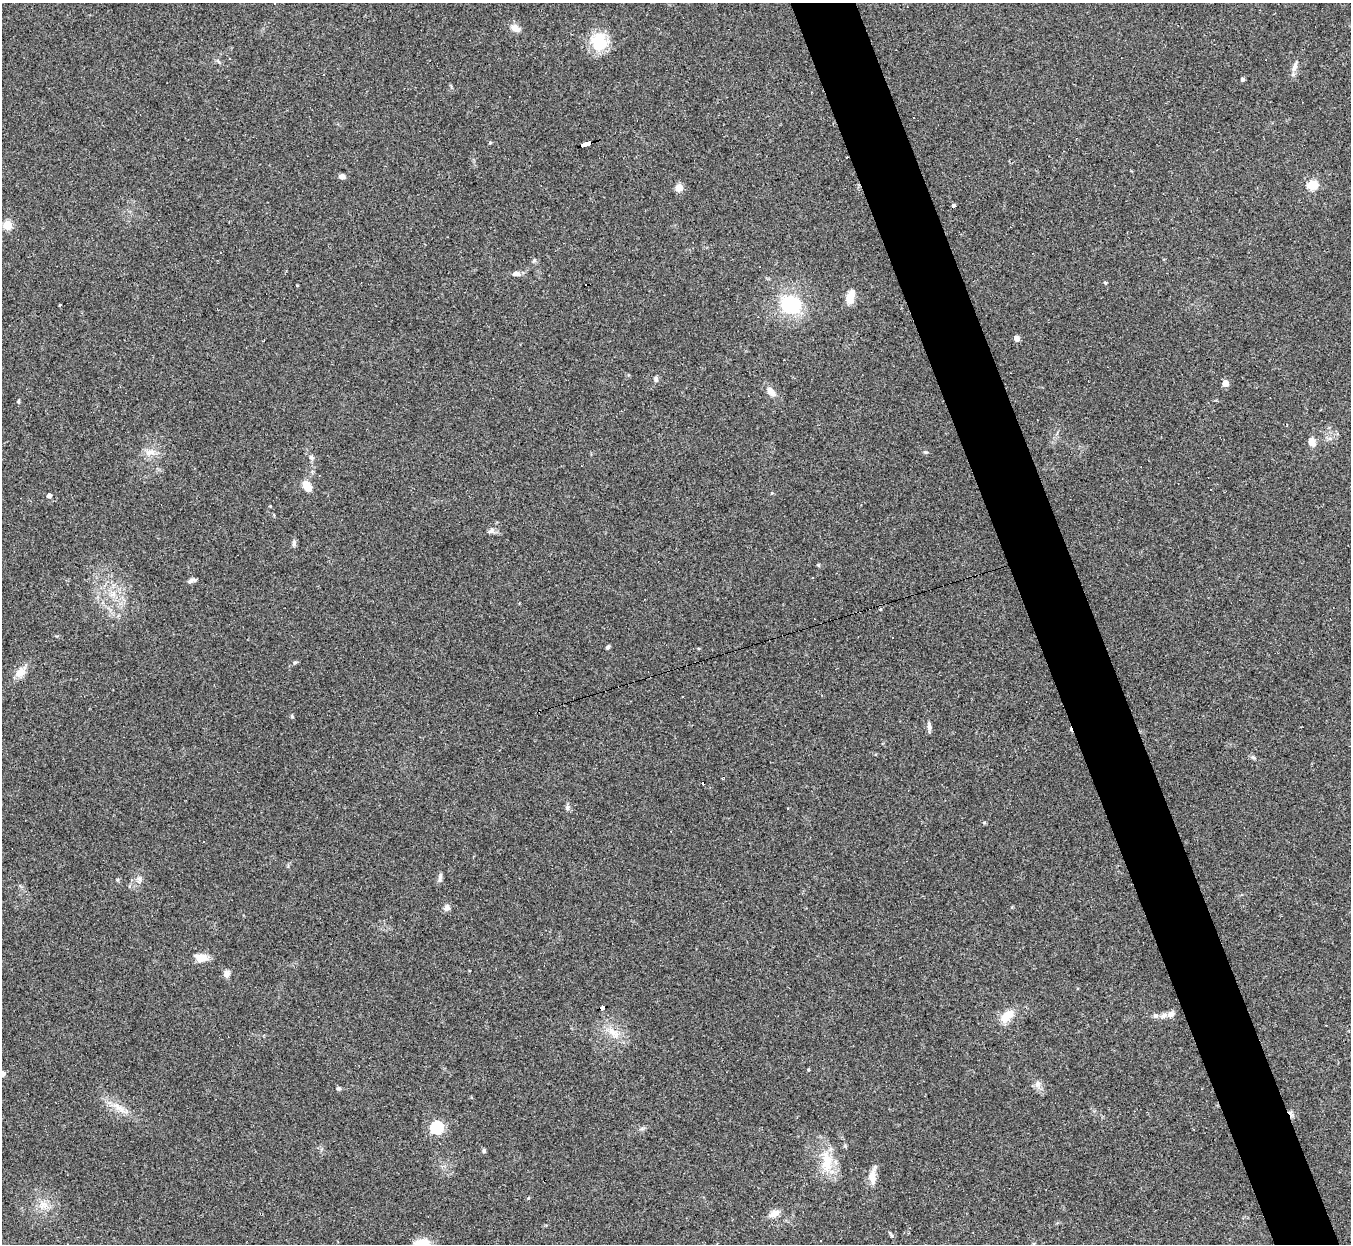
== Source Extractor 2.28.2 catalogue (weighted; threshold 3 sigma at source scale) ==
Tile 6 of 4 x 4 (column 2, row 2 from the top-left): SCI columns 1350-2698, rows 2754-3995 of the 5397 x 5383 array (HDU 1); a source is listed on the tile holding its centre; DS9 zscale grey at full resolution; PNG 1353 x 1246 px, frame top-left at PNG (2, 3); no overlay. Shown black and unused: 5% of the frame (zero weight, under 2 of 3 exposures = <1% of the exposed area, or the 3 px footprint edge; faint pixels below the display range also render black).
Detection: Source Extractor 2.28.2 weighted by HDU 2 'WHT'; one run over the whole footprint, this tile lists its part. Background 0.0637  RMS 0.0069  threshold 0.0311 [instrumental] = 3 sigma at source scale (4.5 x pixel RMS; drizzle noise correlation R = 1.50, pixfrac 1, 0.05/0.05 arcsec/px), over >= 5 px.
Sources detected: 77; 9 cosmic-ray / hot-pixel residue — not listed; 1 inside a brighter listed object's ellipse — not listed separately; the other 67 listed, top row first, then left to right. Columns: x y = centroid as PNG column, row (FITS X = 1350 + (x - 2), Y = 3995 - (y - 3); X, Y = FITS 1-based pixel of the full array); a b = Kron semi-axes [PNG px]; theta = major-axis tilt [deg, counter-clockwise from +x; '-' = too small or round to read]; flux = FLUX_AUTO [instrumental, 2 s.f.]
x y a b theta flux
515 28 12 8 -34 4.6
599 42 25 22 -66 20
229 59 3 3 - 0.66
1295 67 16 6 71 3.6
1243 79 4 3 - 1.5
914 117 3 3 - 4.1
490 143 5 3 - 0.63
586 143 9 3 17 93
847 157 3 2 - 0.65
342 176 6 5 - 3
1312 185 5 5 - 43
679 188 7 7 - 6.5
954 206 4 3 - 12
7 225 5 5 - 33
516 274 10 6 0 2.9
1105 282 4 4 - 0.98
297 285 3 3 - 1.2
850 297 17 8 74 8.1
790 304 19 16 -23 41
60 305 3 3 - 1.7
1016 338 5 5 - 4.3
656 379 8 5 -90 1.6
1225 383 5 4 - 9.2
771 392 14 8 -51 5.1
18 402 4 4 - 1
1312 442 9 7 -63 5.1
150 452 16 8 14 5.8
311 457 7 6 - 1.8
307 486 9 6 -53 12
772 493 4 4 - 0.64
49 496 4 4 - 3
491 530 11 6 28 2.2
294 543 10 5 83 1.7
818 565 5 4 - 0.95
192 580 9 5 19 2.1
113 594 9 7 48 3.8
880 609 4 3 - 0.55
608 647 5 4 - 1.3
20 672 17 11 48 6.3
682 696 3 2 - 0.51
292 716 5 4 - 0.83
929 727 11 5 -84 2.5
1253 757 7 4 -44 1.2
568 807 8 5 84 1.7
788 808 3 2 - 0.97
984 822 5 4 - 0.81
440 878 13 5 80 2
447 908 8 7 - 2.7
201 958 14 9 -5 7.7
227 974 9 8 - 2.8
602 1007 6 4 15 85
1171 1014 10 8 28 3
1007 1015 17 9 44 11
1155 1016 7 7 - 2.2
1326 1025 2 2 - 0.37
613 1032 19 9 -42 8.1
808 1069 4 3 - 0.59
2 1074 5 5 - 4.5
1038 1084 10 8 80 3.2
339 1088 6 5 - 1.2
119 1108 25 7 -37 8.1
437 1128 6 6 - 89
484 1151 7 4 -85 1
827 1162 35 14 -87 19
872 1177 16 9 -86 7
43 1204 10 6 -26 4.1
774 1213 13 8 27 4.8
Overlapping masked pixels (flux is a lower limit): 3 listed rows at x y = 586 143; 847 157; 602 1007
Isophote crosses this tile's border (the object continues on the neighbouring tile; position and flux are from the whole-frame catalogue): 1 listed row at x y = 2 1074
Unlisted compact peaks at least as high as the median listed source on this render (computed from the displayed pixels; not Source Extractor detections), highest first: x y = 925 452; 892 1236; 295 662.